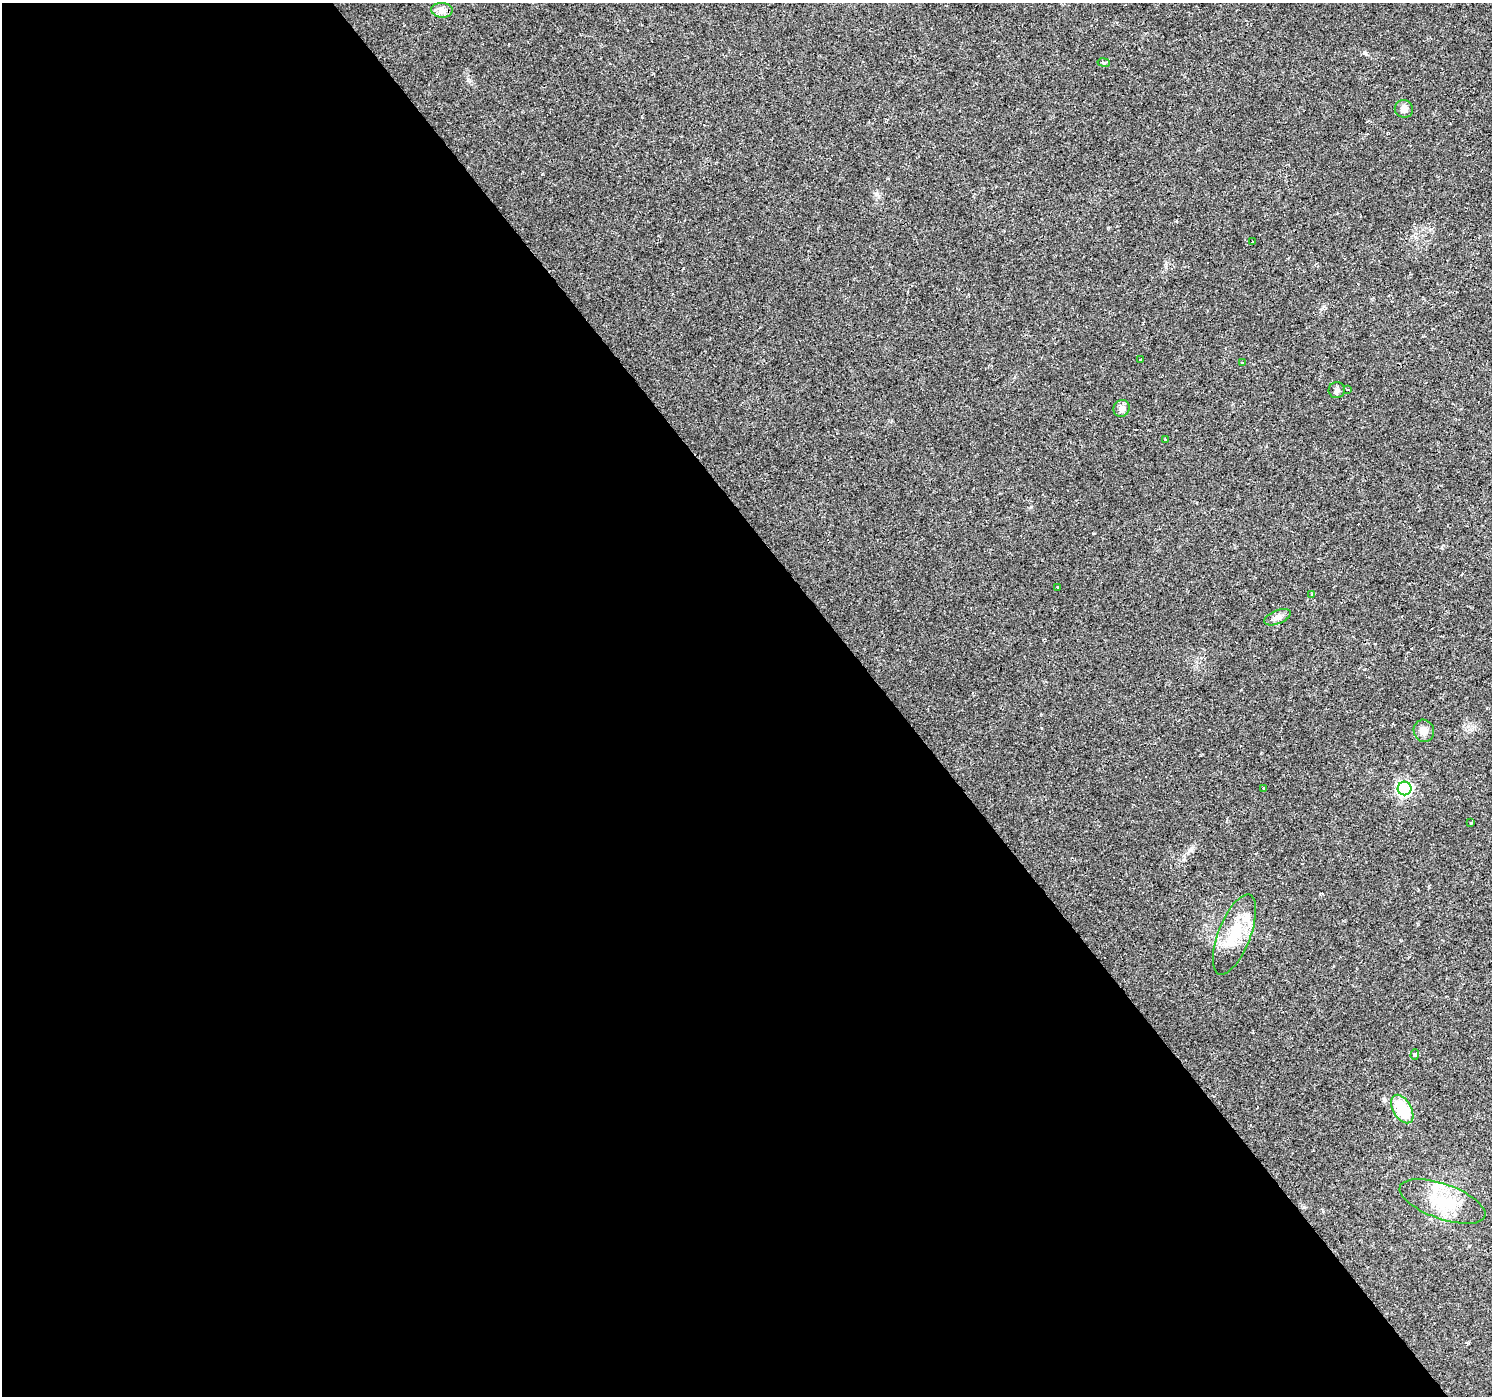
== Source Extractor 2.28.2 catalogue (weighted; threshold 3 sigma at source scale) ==
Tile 9 of 4 x 4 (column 1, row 3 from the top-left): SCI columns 2-1491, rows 1585-2978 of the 5959 x 5893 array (HDU 1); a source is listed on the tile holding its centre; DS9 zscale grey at full resolution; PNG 1494 x 1398 px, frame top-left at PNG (2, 3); each listed source drawn as its Kron ellipse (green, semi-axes under 4 px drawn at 4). Shown black and unused: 60% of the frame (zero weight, under 2 of 3 exposures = <1% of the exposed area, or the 3 px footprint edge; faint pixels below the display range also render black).
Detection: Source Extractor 2.28.2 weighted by HDU 2 'WHT'; one run over the whole footprint, this tile lists its part. Background 0.0205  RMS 0.0033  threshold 0.0149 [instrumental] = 3 sigma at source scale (4.5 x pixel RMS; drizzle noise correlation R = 1.50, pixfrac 1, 0.0396/0.0396 arcsec/px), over >= 5 px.
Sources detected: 28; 5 cosmic-ray / hot-pixel residue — neither listed nor drawn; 2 inside a brighter listed object's ellipse — not listed separately; the other 21 listed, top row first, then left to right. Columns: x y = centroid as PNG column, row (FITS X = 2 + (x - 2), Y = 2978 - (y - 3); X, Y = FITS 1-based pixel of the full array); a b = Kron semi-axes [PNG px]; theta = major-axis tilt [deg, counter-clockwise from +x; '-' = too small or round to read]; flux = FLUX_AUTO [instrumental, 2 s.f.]
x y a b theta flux
442 10 11 7 -2 1.7
1104 62 6 3 -9 0.44
1404 109 9 9 - 1.8
1253 242 3 3 - 2.2
1140 359 3 3 - 3.3
1243 363 4 3 - 0.38
1347 389 3 2 - 0.31
1337 390 8 8 - 1.1
1122 408 8 8 - 1.8
1166 440 3 3 - 1.5
1058 588 3 3 - 3.1
1312 594 3 3 - 0.55
1277 617 14 7 23 1.6
1424 731 11 10 - 2.5
1405 788 7 7 - 58
1264 789 3 3 - 1.1
1471 823 3 3 - 0.54
1234 935 42 16 69 12
1415 1055 5 4 - 0.47
1402 1109 16 9 -59 13
1442 1201 45 17 -19 14
Unlisted compact peaks at least as high as the median listed source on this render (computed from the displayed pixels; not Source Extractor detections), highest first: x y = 1364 52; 468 80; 1093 533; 1031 507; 542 174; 1041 728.